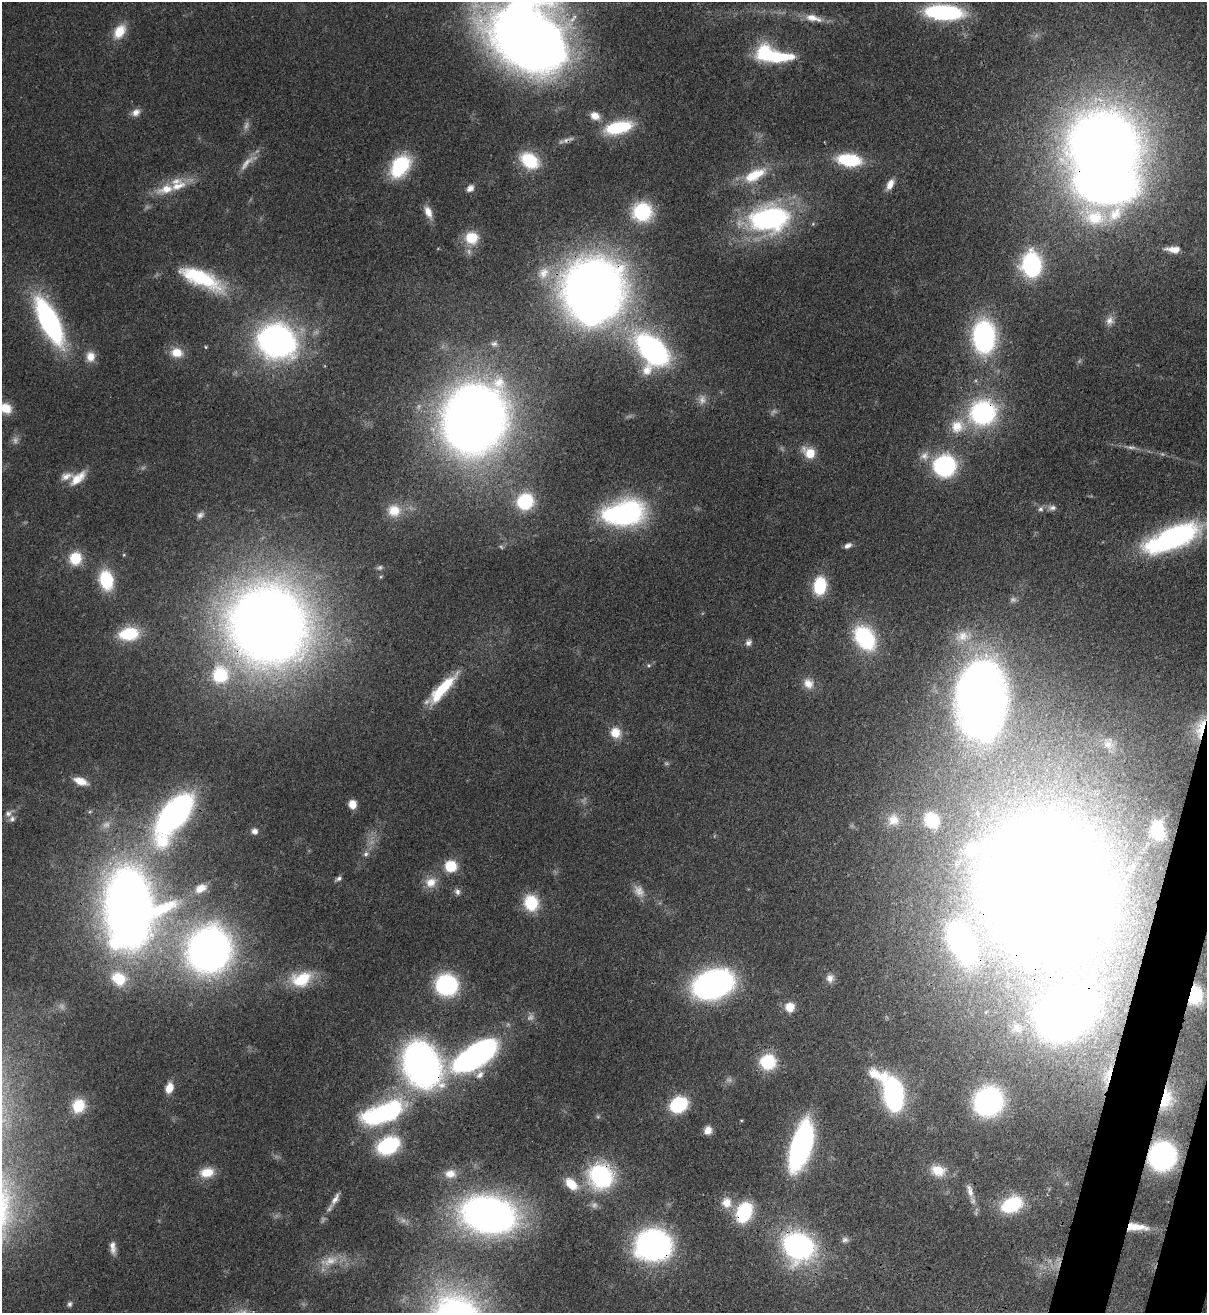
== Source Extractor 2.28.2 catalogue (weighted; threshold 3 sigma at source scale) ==
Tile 6 of 4 x 4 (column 2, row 2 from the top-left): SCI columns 1549-2753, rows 2656-3966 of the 5380 x 5306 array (HDU 1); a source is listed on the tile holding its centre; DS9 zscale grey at full resolution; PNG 1209 x 1315 px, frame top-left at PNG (2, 2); no overlay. Shown black and unused: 2% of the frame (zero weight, under 3 of 4 exposures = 7% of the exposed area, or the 3 px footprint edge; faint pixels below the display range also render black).
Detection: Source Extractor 2.28.2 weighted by HDU 2 'WHT'; one run over the whole footprint, this tile lists its part. Background 0.0854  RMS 0.004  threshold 0.0178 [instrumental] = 3 sigma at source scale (4.5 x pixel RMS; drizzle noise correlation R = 1.50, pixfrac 1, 0.05/0.05 arcsec/px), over >= 5 px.
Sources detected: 154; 15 too faint to see at this stretch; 4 inside a brighter object's white glare — not listed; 4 inside a brighter listed object's ellipse — not listed separately; the other 131 listed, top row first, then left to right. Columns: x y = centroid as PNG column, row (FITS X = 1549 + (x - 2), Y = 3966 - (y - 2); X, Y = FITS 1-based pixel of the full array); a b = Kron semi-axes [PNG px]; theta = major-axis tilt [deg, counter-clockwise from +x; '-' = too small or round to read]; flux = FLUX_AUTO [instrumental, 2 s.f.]
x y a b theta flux
944 12 35 14 -3 51
813 18 25 9 -14 5.8
119 31 19 12 56 8.1
527 35 72 55 -52 580
773 55 42 15 -11 32
136 112 11 9 29 2.6
595 116 12 9 -26 4.2
618 127 29 13 13 24
1104 145 59 49 -4 530
529 160 20 14 -34 19
849 160 19 10 -6 30
400 166 25 17 54 28
755 175 34 14 28 14
890 184 15 8 65 3.6
470 188 10 7 42 2.2
166 189 27 12 18 9.9
428 212 16 8 -67 4.2
642 212 20 19 - 28
769 219 47 30 5 80
472 238 15 14 - 11
1173 249 17 7 -4 3.9
1031 264 17 13 -87 65
544 273 19 14 58 7.2
201 278 58 19 -24 33
593 288 47 43 45 440
49 321 38 13 -64 110
1110 321 12 11 - 2.8
984 337 26 17 -89 90
277 341 27 23 -20 180
494 344 9 7 -2 1.4
206 347 4 4 - 0.46
653 350 28 18 -51 120
177 352 16 12 -12 6.3
90 356 13 11 87 4.5
6 408 14 12 -36 7
983 413 23 21 21 65
474 418 47 41 72 570
957 426 19 17 40 9.1
1131 447 13 4 2 1.4
809 453 17 12 -40 7.3
924 456 13 12 - 3.6
944 466 15 14 - 69
77 478 23 10 41 7.1
525 501 14 13 - 27
1052 508 12 7 0 2
1040 509 7 7 - 1.3
394 511 17 16 - 7.8
623 514 43 24 11 82
200 515 10 7 31 1.6
1172 537 59 21 23 82
848 546 8 5 28 1.9
501 547 7 4 -45 0.59
75 558 15 14 - 11
380 567 8 6 25 0.96
106 580 18 12 -78 24
820 586 18 13 83 19
268 624 57 56 - 700
129 634 18 12 8 21
963 636 26 16 14 10
865 638 21 14 -54 49
748 643 9 8 - 1.6
649 665 6 5 - 0.73
220 675 20 19 - 23
808 683 15 12 -47 4.5
442 689 45 11 47 19
981 699 64 39 89 350
1200 728 32 12 76 12
615 733 14 13 - 6.2
1108 744 12 12 - 3.4
80 781 16 8 -22 5.6
352 804 8 7 - 4.5
175 813 45 20 60 140
8 814 10 8 32 1.9
893 820 14 13 - 4.8
931 820 13 11 -52 15
1158 830 15 11 -81 15
255 831 8 7 - 2
366 854 7 6 - 1.3
451 866 11 11 - 11
339 878 8 5 19 1.2
431 882 16 14 26 5.6
1045 886 89 70 -48 1400
201 888 15 9 28 4.5
639 891 18 12 -61 4
457 892 8 7 - 1.6
531 903 17 14 -77 15
129 908 54 35 -88 510
962 943 23 12 -62 170
209 950 32 30 70 270
119 978 22 17 -36 13
830 978 12 10 83 2.7
301 979 29 19 17 16
713 984 29 20 16 150
446 985 16 15 - 58
1195 995 14 11 86 19
790 1007 10 10 - 6.2
986 1012 6 5 - 0.65
1066 1013 48 34 38 380
1017 1028 20 16 -21 9.3
476 1055 44 19 33 140
768 1062 11 10 - 30
422 1065 40 31 -60 170
1109 1074 36 12 67 13
169 1088 11 7 72 4.9
892 1093 31 15 -63 98
1167 1100 36 19 74 20
988 1102 22 20 57 91
679 1104 13 10 31 36
78 1106 16 14 65 12
382 1113 44 18 20 69
708 1130 9 8 - 3.4
388 1145 20 14 29 40
801 1147 35 14 73 140
1162 1156 18 17 - 110
938 1170 19 14 -15 8.1
207 1172 17 11 10 7.9
450 1174 16 12 5 5.3
601 1176 19 18 - 63
571 1184 20 12 -43 8.3
970 1191 20 8 -72 3.5
335 1199 19 7 59 3
726 1203 16 14 -77 6.2
1012 1204 21 14 26 26
744 1212 19 13 67 31
488 1215 41 27 -12 240
1136 1227 28 9 -4 9.1
845 1240 9 7 -7 1.4
653 1245 22 19 2 180
798 1246 26 23 -23 98
113 1247 17 7 -83 2.9
70 1304 8 6 66 1.1
Overlapping masked pixels (flux is a lower limit): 21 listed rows (the first 20) at x y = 1104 145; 593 288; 983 413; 474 418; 1172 537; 268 624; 1200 728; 1045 886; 962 943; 1195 995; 1066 1013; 422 1065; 1109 1074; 1167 1100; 1162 1156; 601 1176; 744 1212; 488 1215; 1136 1227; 653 1245
Isophote crosses this tile's border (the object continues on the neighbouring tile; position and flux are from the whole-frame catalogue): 3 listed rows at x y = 944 12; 527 35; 6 408